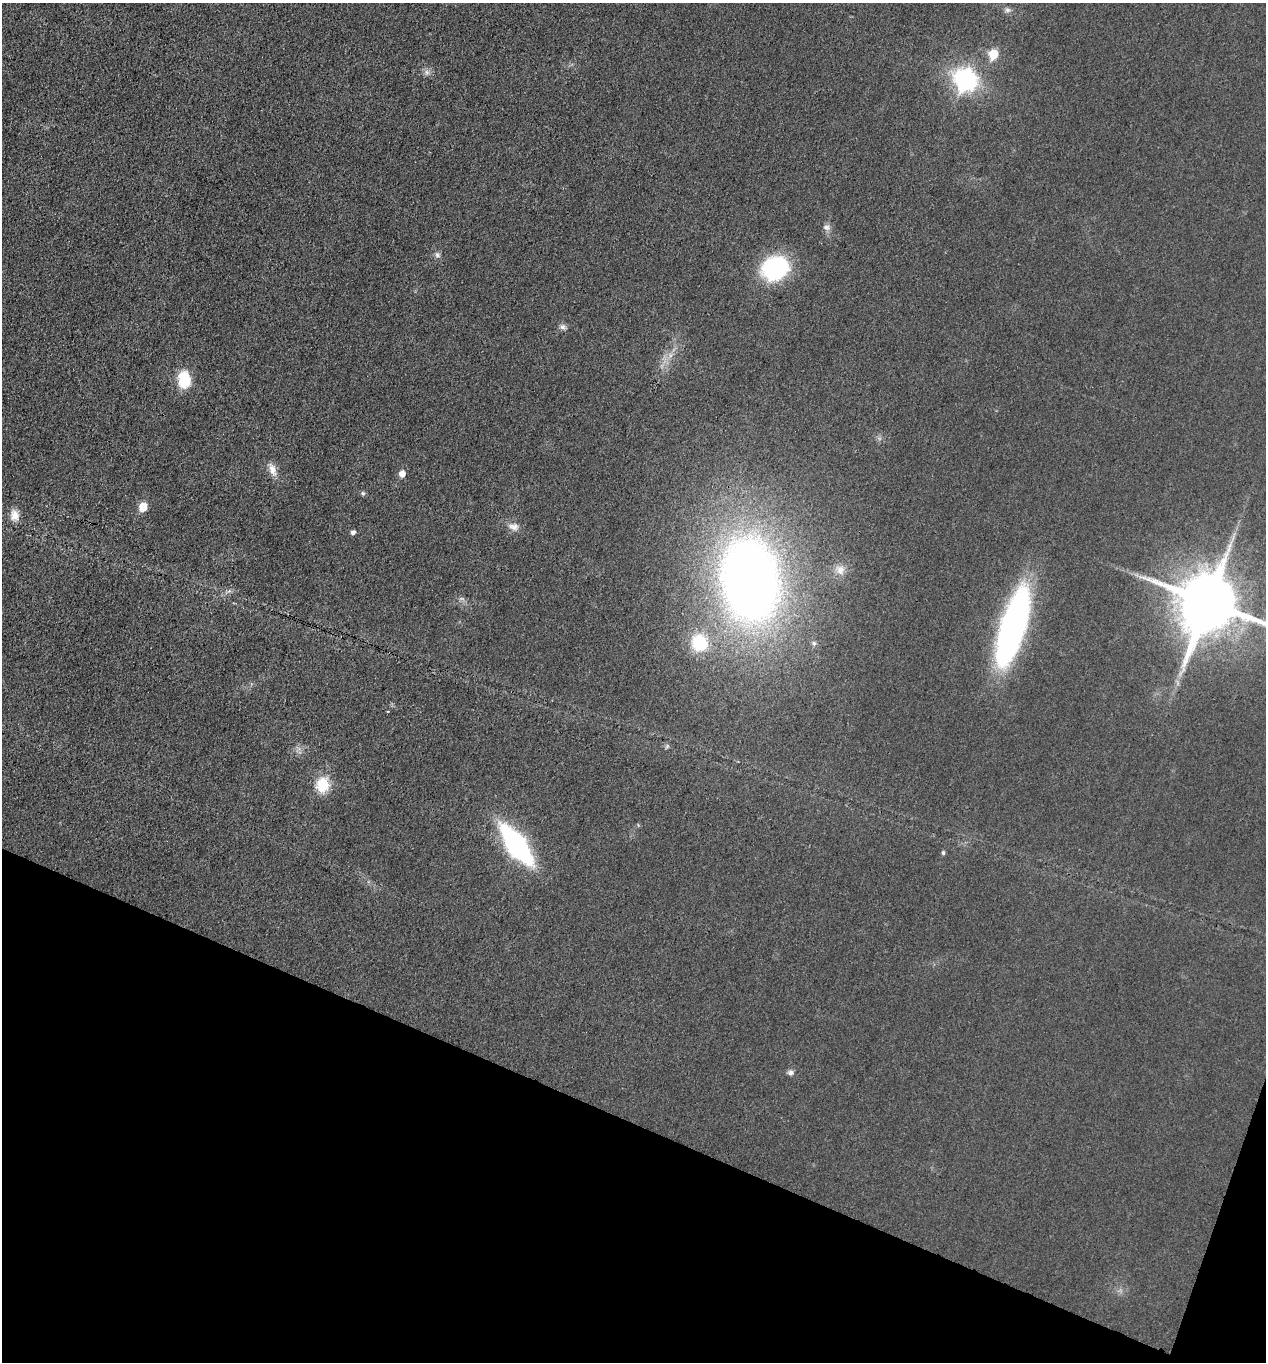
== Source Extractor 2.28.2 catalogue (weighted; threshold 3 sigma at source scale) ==
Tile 15 of 4 x 4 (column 3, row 4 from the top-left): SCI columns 2802-4065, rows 3-1362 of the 5466 x 5451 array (HDU 1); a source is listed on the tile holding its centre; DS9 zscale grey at full resolution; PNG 1268 x 1364 px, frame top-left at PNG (2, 3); no overlay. Shown black and unused: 19% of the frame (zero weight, under 3 of 4 exposures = <1% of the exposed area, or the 3 px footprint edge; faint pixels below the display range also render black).
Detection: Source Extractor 2.28.2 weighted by HDU 2 'WHT'; one run over the whole footprint, this tile lists its part. Background 0.0176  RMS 0.006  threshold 0.0269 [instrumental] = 3 sigma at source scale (4.5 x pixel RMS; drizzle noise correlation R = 1.50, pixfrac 1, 0.05/0.05 arcsec/px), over >= 5 px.
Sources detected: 28; all 28 listed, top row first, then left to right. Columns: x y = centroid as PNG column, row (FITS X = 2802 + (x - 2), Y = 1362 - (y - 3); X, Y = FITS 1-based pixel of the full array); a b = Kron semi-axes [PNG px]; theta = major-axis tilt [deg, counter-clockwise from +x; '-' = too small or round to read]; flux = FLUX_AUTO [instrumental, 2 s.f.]
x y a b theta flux
1007 10 8 6 13 1.7
993 54 6 6 - 24
427 72 7 5 -89 1.6
965 80 10 10 - 160
826 227 10 8 -23 2.5
437 255 9 6 -56 1.9
775 268 22 18 26 73
562 327 8 8 - 2
184 380 17 12 -88 20
273 470 19 8 -68 5.5
402 474 6 6 - 5.2
363 493 6 5 - 1.1
143 507 6 5 - 16
15 515 14 11 -69 5.4
514 527 15 9 -10 4
353 532 5 5 - 2.1
840 570 14 10 -90 4.6
750 580 67 45 -83 560
1208 603 18 17 - 4500
1013 626 66 20 73 220
699 643 17 16 - 27
814 643 7 5 -69 1.3
1183 669 7 4 -72 1.4
388 711 3 2 - 0.45
323 785 18 15 83 16
517 845 33 13 -53 130
943 853 5 4 - 1.1
791 1072 8 7 - 1.8
Isophote crosses this tile's border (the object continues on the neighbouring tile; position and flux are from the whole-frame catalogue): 1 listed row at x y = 1208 603